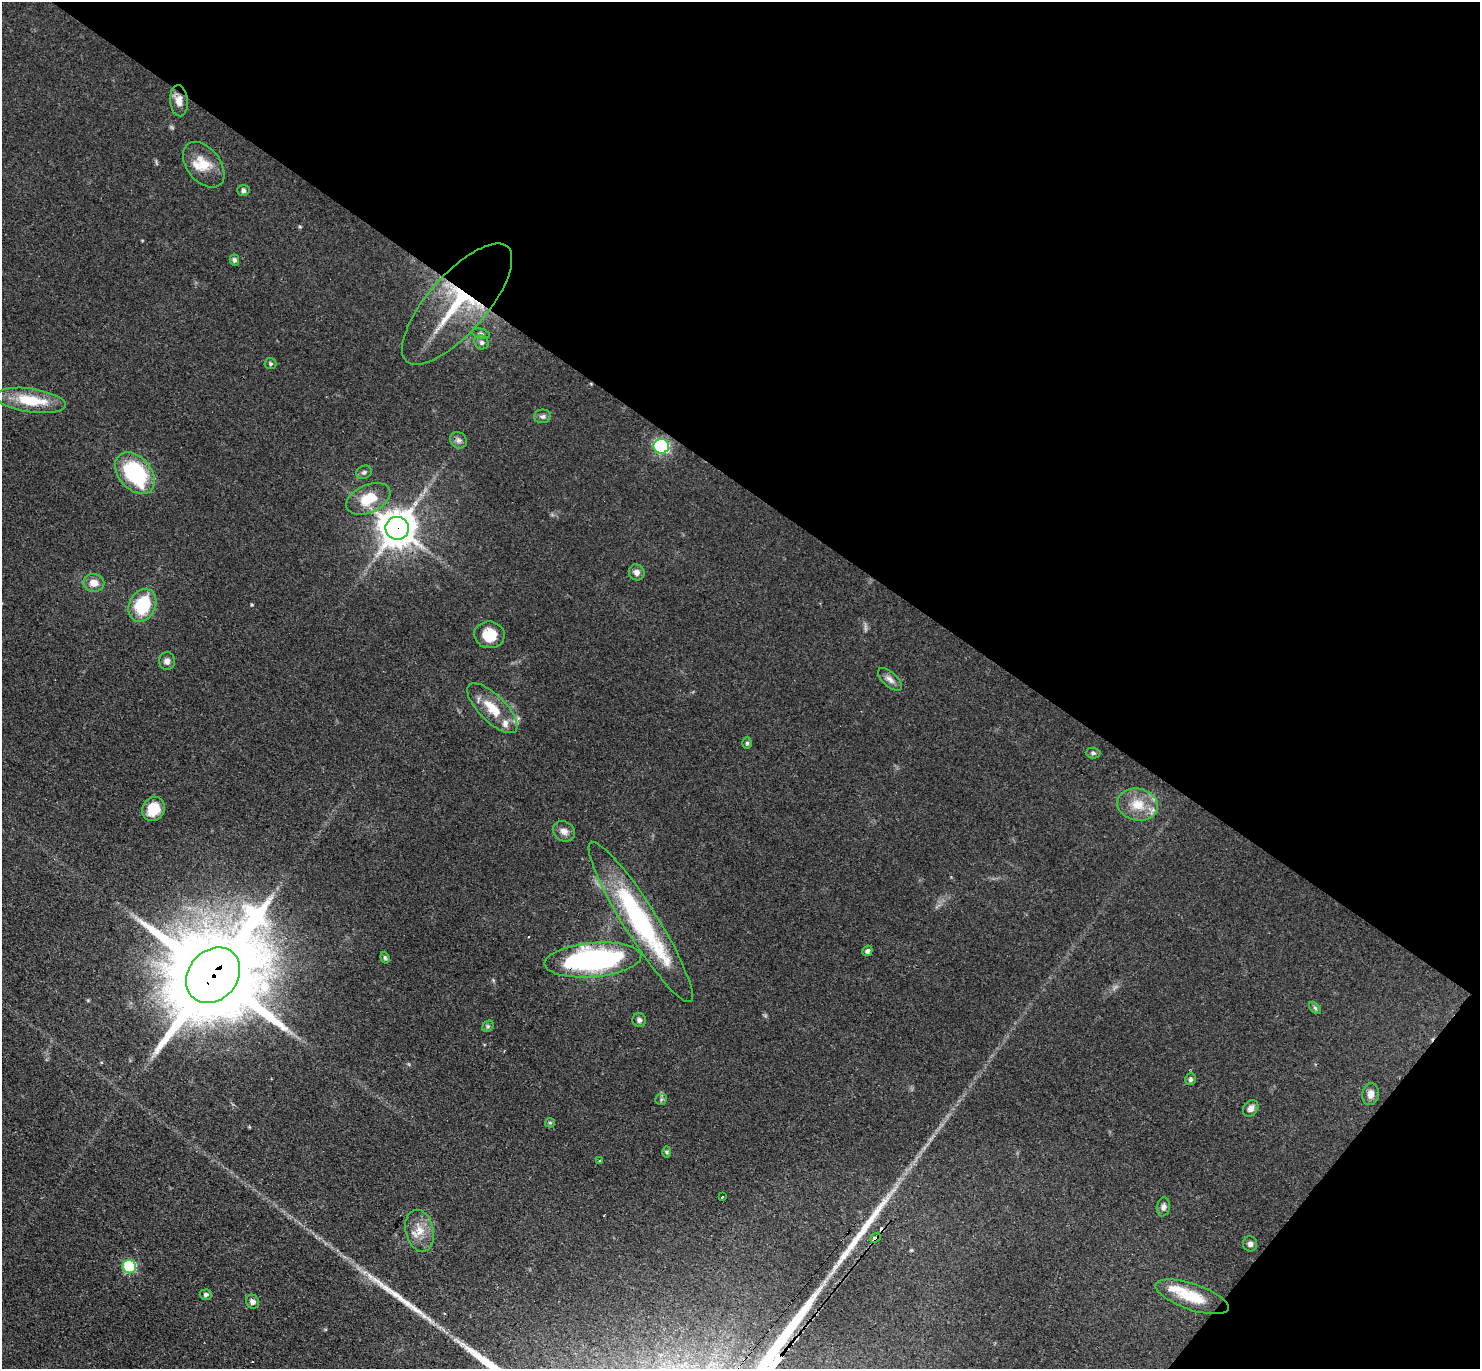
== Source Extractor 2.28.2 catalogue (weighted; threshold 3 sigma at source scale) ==
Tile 8 of 4 x 4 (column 4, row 2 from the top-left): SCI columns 4563-6040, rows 3032-4398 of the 6089 x 6079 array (HDU 1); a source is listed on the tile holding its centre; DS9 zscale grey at full resolution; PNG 1482 x 1371 px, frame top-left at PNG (2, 2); each listed source drawn as its Kron ellipse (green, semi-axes under 4 px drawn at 4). Shown black and unused: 38% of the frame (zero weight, under 3 of 4 exposures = <1% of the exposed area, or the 3 px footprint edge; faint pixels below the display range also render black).
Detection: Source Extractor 2.28.2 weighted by HDU 2 'WHT'; one run over the whole footprint, this tile lists its part. Background 0.0607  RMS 0.0056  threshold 0.0254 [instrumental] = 3 sigma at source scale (4.5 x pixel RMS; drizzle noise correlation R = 1.50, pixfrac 1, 0.05/0.05 arcsec/px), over >= 5 px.
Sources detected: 61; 3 cosmic-ray / hot-pixel residue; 2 long thin detections or spike segments (spike, bleed or trail) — neither listed nor drawn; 4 inside a brighter listed object's ellipse — not listed separately; the other 52 listed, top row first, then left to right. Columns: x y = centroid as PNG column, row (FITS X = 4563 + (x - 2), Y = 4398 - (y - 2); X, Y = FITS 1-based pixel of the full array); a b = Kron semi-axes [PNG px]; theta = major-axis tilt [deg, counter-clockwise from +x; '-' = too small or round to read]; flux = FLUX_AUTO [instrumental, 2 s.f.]
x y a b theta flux
179 101 15 9 -85 4.9
204 165 26 16 -51 12
243 191 6 5 - 1.4
234 260 5 4 - 1.3
457 304 76 29 49 57
481 334 9 5 -13 1.4
481 342 7 6 - 1.6
270 364 6 5 - 0.99
31 400 35 12 -8 22
542 416 8 7 - 1.6
458 440 9 7 -42 1.9
661 446 7 7 - 65
364 472 8 6 24 1.4
135 473 24 16 -50 52
368 499 23 14 25 16
397 528 11 11 - 1100
637 572 8 7 - 2.8
94 583 10 9 - 5.4
142 605 17 13 64 28
489 635 15 13 -8 12
167 661 9 8 - 3
890 679 15 7 -42 3
492 708 33 13 -45 14
747 743 6 5 - 0.87
1093 753 7 5 -1 1.2
1138 804 20 16 -11 13
153 809 12 11 - 12
564 831 11 9 -31 3.6
641 922 94 16 -58 90
867 951 5 4 - 1.5
385 958 6 4 -72 0.84
593 960 48 17 5 130
213 975 30 24 49 11000
1315 1008 7 4 -45 1
639 1020 7 6 - 1.8
488 1026 6 5 - 0.93
1190 1079 6 5 - 1.3
1371 1094 11 8 82 4
661 1099 6 5 - 0.99
1251 1108 9 7 53 2.9
550 1123 5 4 - 0.77
667 1152 6 4 -89 0.91
600 1161 4 3 - 2.3
722 1197 3 2 - 1.1
1163 1207 9 6 80 2
420 1231 21 14 -77 9.2
876 1238 6 4 40 43
1250 1244 7 7 - 2
129 1267 7 6 - 41
206 1295 6 5 - 1.3
1192 1297 38 13 -19 18
252 1302 7 6 - 2.7
Overlapping masked pixels (flux is a lower limit): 5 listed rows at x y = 457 304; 397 528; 593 960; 213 975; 876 1238